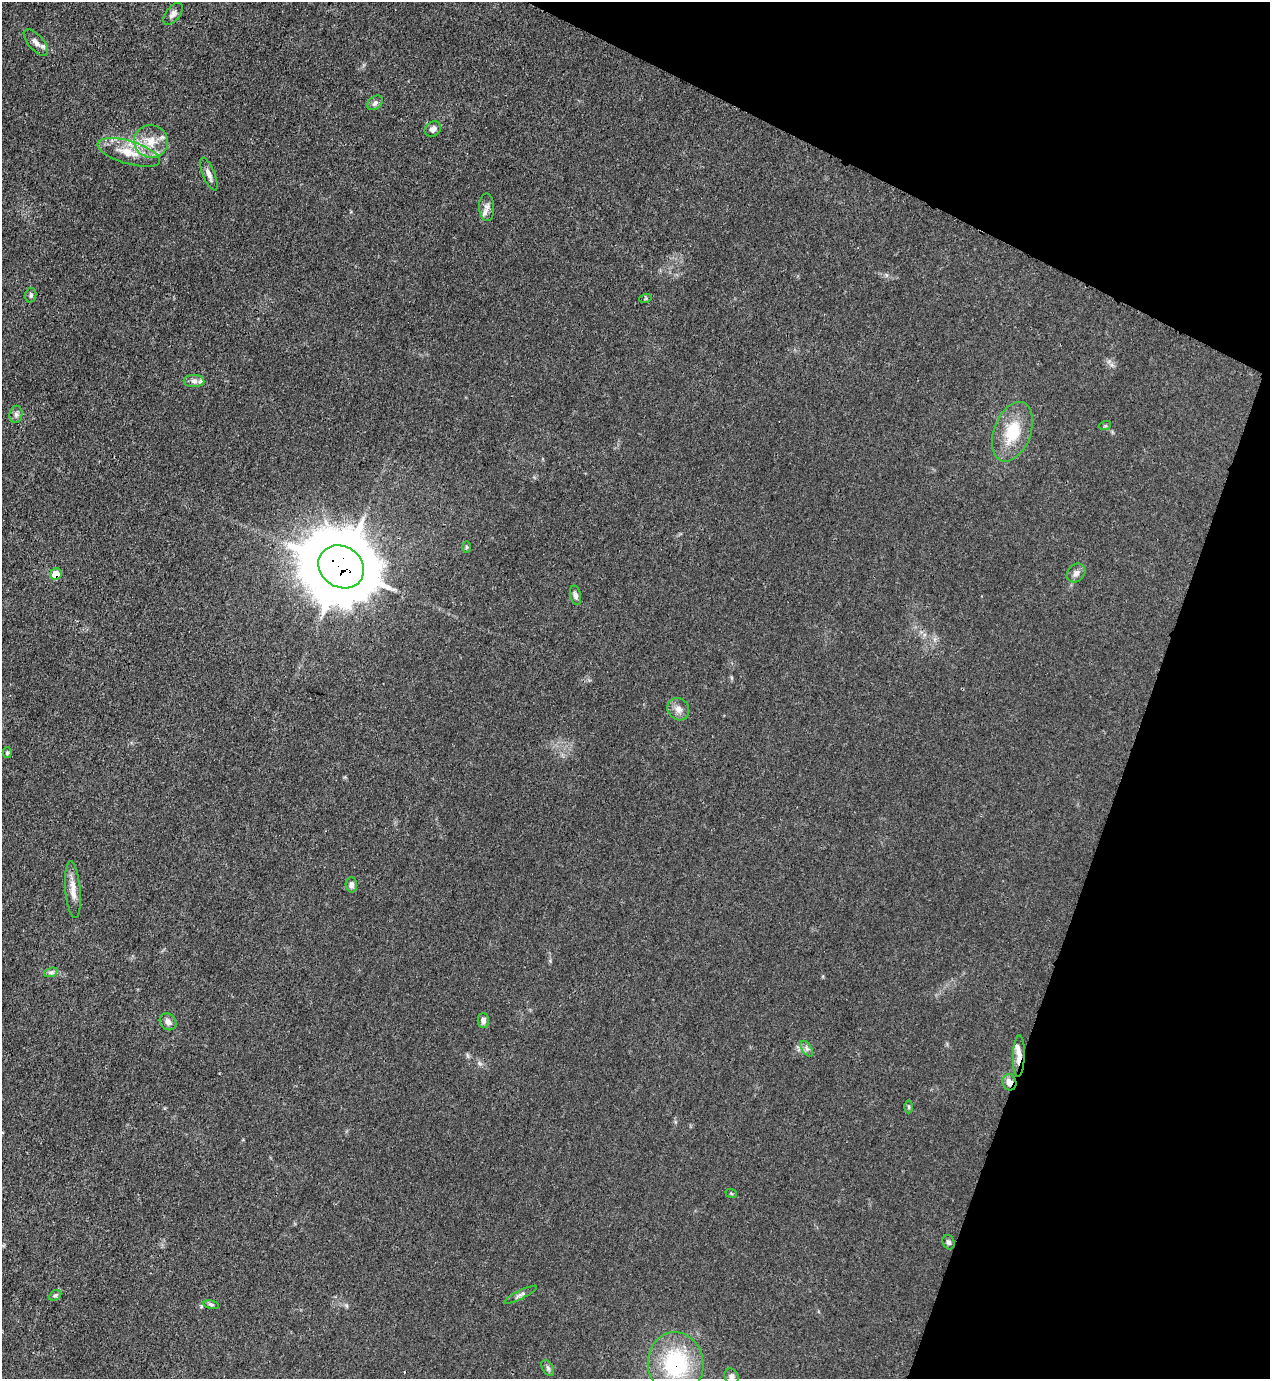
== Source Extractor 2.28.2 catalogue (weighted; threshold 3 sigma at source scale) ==
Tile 8 of 4 x 4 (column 4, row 2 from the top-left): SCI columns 4024-5291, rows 2794-4170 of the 5646 x 5587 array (HDU 1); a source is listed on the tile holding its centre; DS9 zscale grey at full resolution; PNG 1272 x 1381 px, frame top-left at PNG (2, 2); each listed source drawn as its Kron ellipse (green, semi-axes under 4 px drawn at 4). Shown black and unused: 19% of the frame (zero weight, under 3 of 4 exposures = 7% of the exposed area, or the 3 px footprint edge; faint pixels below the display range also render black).
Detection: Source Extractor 2.28.2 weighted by HDU 2 'WHT'; one run over the whole footprint, this tile lists its part. Background 0.0179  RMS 0.0025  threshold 0.0114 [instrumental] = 3 sigma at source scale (4.5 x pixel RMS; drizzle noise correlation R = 1.50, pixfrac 1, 0.05/0.05 arcsec/px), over >= 5 px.
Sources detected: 42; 4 inside a brighter listed object's ellipse — not listed separately; the other 38 listed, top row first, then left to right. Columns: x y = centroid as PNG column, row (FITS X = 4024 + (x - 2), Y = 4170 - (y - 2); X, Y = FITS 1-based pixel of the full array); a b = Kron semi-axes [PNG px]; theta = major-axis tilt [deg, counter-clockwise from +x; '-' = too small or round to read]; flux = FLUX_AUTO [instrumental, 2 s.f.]
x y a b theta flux
173 14 13 7 51 1.2
36 42 16 7 -48 1.5
375 103 9 6 37 0.76
433 129 9 7 35 1.1
151 141 17 16 - 5
129 152 32 11 -16 5.9
209 174 17 6 -67 1.4
487 207 14 7 -88 1.2
31 295 7 5 81 0.53
645 299 6 4 19 0.28
194 381 10 6 -1 1
16 414 8 6 78 0.79
1105 426 6 4 18 0.31
1012 432 31 18 69 9
467 547 6 4 90 0.3
341 567 24 20 -33 2300
1076 573 10 8 46 1.2
56 574 6 5 - 3.3
575 595 10 5 -77 0.95
678 709 12 10 -51 1.6
7 753 5 4 - 0.36
351 885 7 5 -89 1
73 890 28 7 -85 2.7
51 972 7 4 18 0.63
483 1020 7 6 - 0.97
168 1022 9 7 -49 1.4
807 1049 8 5 -58 0.68
1019 1056 21 6 88 2.1
1009 1082 8 7 - 1.7
909 1107 6 4 90 0.33
731 1193 6 3 -20 0.26
948 1242 7 5 -65 0.65
55 1295 7 4 30 0.4
520 1295 18 4 26 0.82
211 1305 8 4 -9 0.45
676 1364 32 28 -84 23
548 1368 8 5 -60 0.6
731 1376 8 7 - 0.9
Overlapping masked pixels (flux is a lower limit): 5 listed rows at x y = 341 567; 56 574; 1019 1056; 1009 1082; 676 1364
Isophote crosses this tile's border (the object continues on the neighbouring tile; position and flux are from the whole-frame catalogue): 1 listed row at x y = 731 1376